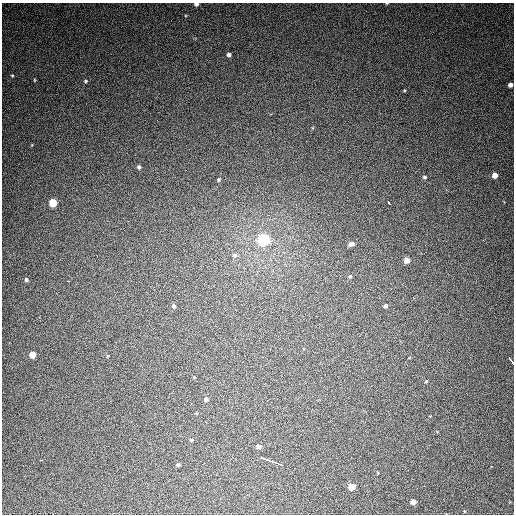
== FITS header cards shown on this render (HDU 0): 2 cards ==
NAXIS1  =                  512
NAXIS2  =                  512

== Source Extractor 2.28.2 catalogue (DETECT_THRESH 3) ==
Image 512 x 512 px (HDU 0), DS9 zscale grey, 1 PNG px = 1 image px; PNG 516 x 516 px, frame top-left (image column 1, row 512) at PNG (2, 3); no overlay
Background 380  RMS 9.4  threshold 28.2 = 3 sigma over >= 5 px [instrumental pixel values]
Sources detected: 36; all 36 listed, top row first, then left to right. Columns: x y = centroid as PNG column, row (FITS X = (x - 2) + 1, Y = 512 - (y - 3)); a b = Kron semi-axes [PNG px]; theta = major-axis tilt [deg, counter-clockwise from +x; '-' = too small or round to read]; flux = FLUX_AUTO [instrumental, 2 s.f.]
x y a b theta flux
196 4 4 3 - 2500
229 54 5 4 - 1800
12 76 4 4 - 620
34 80 5 3 - 540
85 81 5 5 - 1100
510 85 4 4 - 2400
404 91 5 3 - 580
139 167 4 4 - 1300
495 175 5 5 - 5300
424 177 5 5 - 1300
219 180 3 3 - 850
53 203 5 5 - 22000
389 203 4 3 - 6000
264 240 5 5 - 130000
351 244 7 5 15 2200
235 255 6 5 - 1300
407 260 4 4 - 5700
350 276 5 4 - 880
26 280 5 4 - 1200
174 306 4 4 - 1200
385 306 4 4 - 1500
33 355 5 4 - 9800
107 356 5 3 - 550
511 360 8 3 -54 12000
194 377 4 3 - 430
426 381 3 3 - 640
206 399 5 5 - 1700
196 413 4 3 - 510
191 440 4 4 - 710
259 447 5 4 - 2500
41 460 3 2 - 4400
267 460 22 3 -19 31000
276 463 5 3 - 9000
178 465 4 4 - 1300
352 487 5 5 - 13000
413 502 4 4 - 4300
At the frame edge (FLAGS 8, measured only in part): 3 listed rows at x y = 196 4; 510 85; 511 360